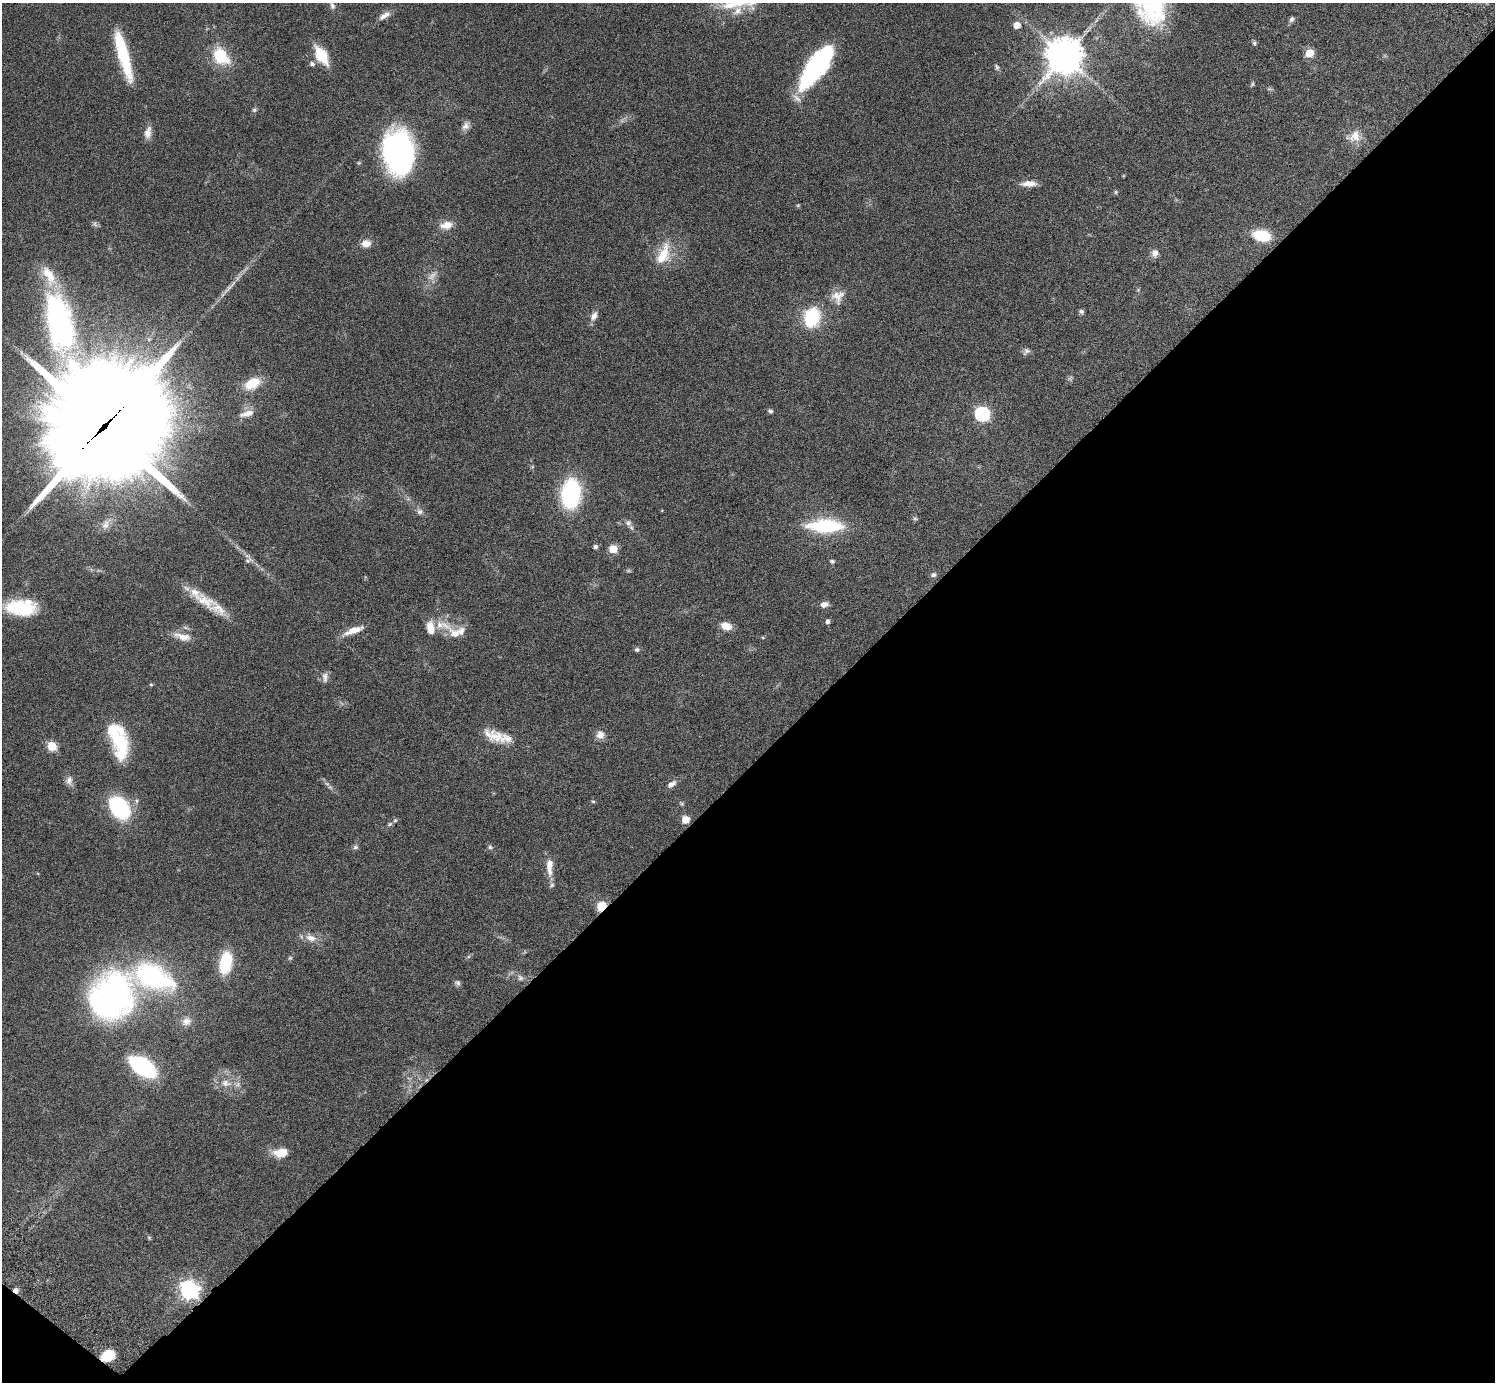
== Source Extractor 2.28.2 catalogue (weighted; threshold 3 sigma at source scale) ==
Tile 15 of 4 x 4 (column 3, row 4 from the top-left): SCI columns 3032-4524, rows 347-1726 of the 6059 x 6069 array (HDU 1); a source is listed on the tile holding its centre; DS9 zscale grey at full resolution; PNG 1497 x 1384 px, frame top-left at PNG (2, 3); no overlay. Shown black and unused: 45% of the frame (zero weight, under 3 of 6 exposures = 3% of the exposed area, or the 3 px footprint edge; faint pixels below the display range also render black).
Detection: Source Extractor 2.28.2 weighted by HDU 2 'WHT'; one run over the whole footprint, this tile lists its part. Background 0.0836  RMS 0.0047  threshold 0.0192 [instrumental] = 3 sigma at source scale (4.09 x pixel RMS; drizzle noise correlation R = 1.36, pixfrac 0.8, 0.05/0.05 arcsec/px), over >= 5 px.
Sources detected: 110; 5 too faint to see at this stretch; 1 inside a brighter object's white glare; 1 cosmic-ray / hot-pixel residue — not listed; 11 inside a brighter listed object's ellipse — not listed separately; the other 92 listed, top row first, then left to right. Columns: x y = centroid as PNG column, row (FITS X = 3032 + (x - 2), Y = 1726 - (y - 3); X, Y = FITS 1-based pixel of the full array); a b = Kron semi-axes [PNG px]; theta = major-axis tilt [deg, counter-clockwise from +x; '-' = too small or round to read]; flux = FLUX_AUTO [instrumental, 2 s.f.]
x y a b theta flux
332 6 11 7 -73 1.6
384 15 18 7 32 2.9
1292 19 8 6 65 1
1017 25 5 5 - 6.4
1254 43 6 5 - 0.76
1310 53 5 5 - 16
123 54 53 10 -75 27
321 55 16 8 -59 17
220 56 20 14 -48 17
1064 56 11 11 - 970
312 64 8 7 - 1.3
818 64 50 18 53 59
997 67 10 5 -62 0.98
1252 84 6 5 - 0.61
254 110 6 5 - 0.81
466 126 13 8 52 2.3
148 132 17 9 78 3.1
1354 136 19 14 28 5.3
398 152 31 21 -89 140
359 163 6 3 -17 0.46
1029 184 17 6 0 3.8
1116 192 6 5 - 0.66
798 205 6 4 18 0.48
446 225 16 10 10 4.7
1261 235 13 8 -12 20
366 243 10 8 -1 3.8
1155 253 9 8 - 2.7
663 254 32 15 68 11
228 289 20 5 47 2.8
1138 290 5 4 - 0.5
838 296 19 16 61 5.4
1081 311 7 6 - 0.94
594 316 12 8 60 2.6
812 317 16 12 74 27
59 322 67 28 -79 96
1026 351 11 7 49 1.4
252 383 20 12 29 9.7
770 411 6 5 - 0.88
247 414 21 8 16 3.7
982 414 6 6 - 84
104 426 47 37 45 11000
570 494 26 15 85 51
420 512 9 8 - 1.6
628 523 9 8 - 1.7
106 524 16 10 67 3.1
825 526 35 12 -1 33
595 547 5 5 - 1.1
613 549 5 5 - 15
248 560 12 8 21 1.6
832 561 6 5 - 0.76
933 575 8 6 -3 1.2
205 601 33 17 -33 9.8
824 604 9 6 12 2.3
20 608 34 16 -6 22
828 621 4 4 - 1.3
442 625 36 11 -18 8.1
726 626 11 8 -16 5
353 630 26 7 22 5.4
182 637 23 9 -14 4.8
637 649 7 5 0 0.92
325 677 14 7 -88 2.1
151 684 5 4 - 0.5
494 735 28 15 -19 8.1
600 735 10 10 - 2.9
119 740 38 17 -72 28
52 746 5 5 - 19
69 780 13 9 84 2.3
327 784 7 5 -42 1
671 784 11 6 34 2.5
593 801 5 4 - 0.53
682 804 6 4 -19 0.55
119 808 26 18 -50 32
686 819 5 5 - 10
390 824 7 5 45 0.8
355 847 7 5 1 0.94
490 847 5 5 - 0.78
549 866 23 7 -90 5.4
601 906 11 9 51 5.4
311 938 17 10 -22 4
290 958 6 6 - 0.68
226 962 19 10 79 23
153 977 55 30 -22 60
520 978 9 7 -38 1.5
457 983 8 7 - 1.1
111 996 37 31 46 170
186 1021 13 12 - 3.4
142 1066 22 12 -34 53
226 1083 16 10 -8 5
281 1153 16 9 5 7.3
149 1237 6 4 -68 0.55
189 1290 7 7 - 210
108 1356 12 9 28 13
Overlapping masked pixels (flux is a lower limit): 3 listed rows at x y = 104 426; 601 906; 108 1356